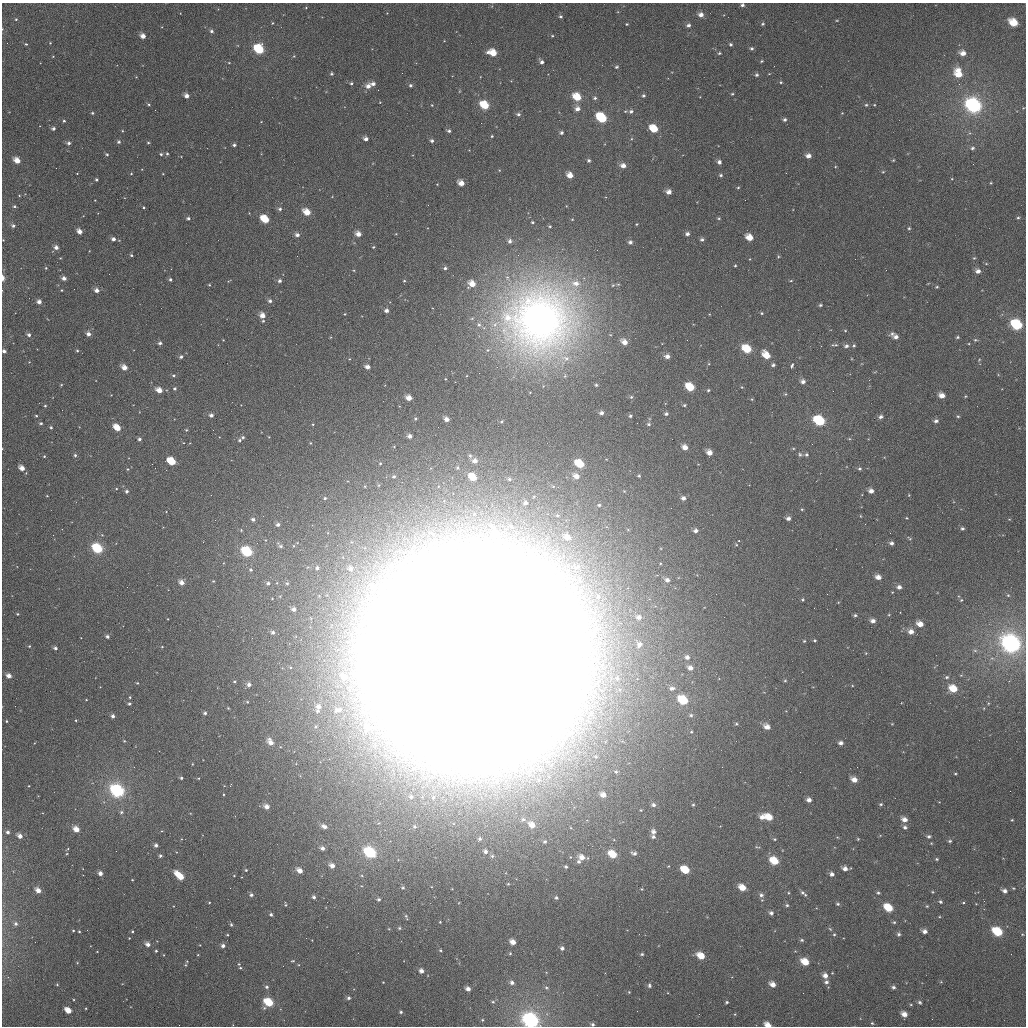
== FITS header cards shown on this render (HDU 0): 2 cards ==
NAXIS1  =                 1024
NAXIS2  =                 1024

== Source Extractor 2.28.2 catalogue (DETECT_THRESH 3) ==
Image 1024 x 1024 px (HDU 0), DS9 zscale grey, 1 PNG px = 1 image px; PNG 1028 x 1028 px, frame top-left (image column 1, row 1024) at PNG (2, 3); no overlay
Background 2270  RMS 57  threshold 172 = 3 sigma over >= 5 px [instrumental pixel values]
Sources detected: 487; all 487 listed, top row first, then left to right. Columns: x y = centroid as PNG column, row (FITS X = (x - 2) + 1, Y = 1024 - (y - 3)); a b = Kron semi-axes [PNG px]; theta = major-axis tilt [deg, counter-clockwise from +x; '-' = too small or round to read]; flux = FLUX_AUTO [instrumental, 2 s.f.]
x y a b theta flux
742 5 4 4 - 9.4e+03
387 13 2 2 - 2.0e+03
701 15 5 5 - 2.2e+04
560 16 5 5 - 7.6e+03
16 19 4 4 - 4.5e+03
837 20 5 3 - 3.2e+03
1013 22 7 5 -33 8.6e+04
272 23 4 3 - 3.2e+03
627 24 4 3 - 3.9e+03
762 24 5 4 - 5.9e+03
688 25 5 5 - 1.2e+04
211 31 4 4 - 8.8e+03
143 36 4 4 - 2.8e+04
552 36 4 3 - 4.0e+03
50 43 3 3 - 3.2e+03
26 44 4 3 - 3.9e+03
730 44 5 4 - 6.1e+03
752 48 5 4 - 7.4e+03
259 49 6 5 - 3.5e+05
493 53 7 5 -18 7.4e+04
719 53 4 4 - 5.5e+03
963 53 6 5 - 2.8e+04
53 56 5 3 - 2.8e+03
294 56 5 4 - 3.5e+03
761 61 4 3 - 4.3e+03
542 62 5 4 - 1.3e+04
229 63 5 3 - 3.2e+03
616 67 4 4 - 5.9e+03
958 70 9 6 -10 3.2e+04
332 74 4 4 - 6.4e+03
769 74 4 2 - 2.6e+03
757 75 5 5 - 8.1e+03
959 75 7 5 -12 5.3e+04
136 77 3 3 - 2.5e+03
781 82 4 4 - 4.4e+03
351 83 3 3 - 5.4e+03
373 84 5 4 - 1.5e+04
410 85 4 4 - 7.7e+03
368 86 7 6 - 2.8e+04
732 94 3 3 - 4.4e+03
187 96 4 4 - 2.3e+04
643 96 5 5 - 7.4e+03
577 97 6 5 - 9.7e+04
595 98 5 4 - 7.0e+03
380 102 3 2 - 2.2e+03
149 104 5 4 - 5.0e+03
432 105 4 4 - 3.3e+03
485 105 6 5 - 1.3e+05
866 105 4 4 - 5.8e+03
973 105 9 7 -35 7.6e+05
577 109 5 5 - 2.1e+04
631 111 6 5 - 1.1e+04
92 113 4 3 - 5.4e+03
842 113 3 3 - 2.5e+03
518 114 5 4 - 8.8e+03
602 118 7 5 -40 3.4e+05
785 120 4 4 - 8.9e+03
64 121 3 3 - 5.9e+03
261 122 3 2 - 2.1e+03
53 128 5 4 - 1.0e+04
654 129 6 5 - 1.0e+05
449 131 5 4 - 8.7e+03
561 133 4 4 - 8.9e+03
492 136 3 3 - 3.9e+03
366 139 4 4 - 1.7e+04
432 141 4 4 - 9.1e+03
119 142 4 4 - 8.3e+03
69 143 4 4 - 1.1e+04
148 143 4 3 - 4.4e+03
234 145 4 3 - 8.5e+03
972 148 5 4 - 7.8e+03
107 154 5 4 - 5.6e+03
161 154 4 3 - 6.1e+03
167 154 5 4 - 5.6e+03
808 156 6 4 -5 2.2e+04
893 160 4 3 - 3.8e+03
17 161 5 4 - 5.1e+04
589 161 4 4 - 7.9e+03
719 162 5 5 - 1.3e+04
623 166 6 5 - 2.5e+04
499 170 4 3 - 3.1e+03
883 172 4 4 - 3.8e+03
77 173 3 2 - 2.0e+03
131 173 4 3 - 3.6e+03
163 174 3 2 - 2.5e+03
570 175 5 5 - 3.9e+04
721 175 5 4 - 6.6e+03
96 180 3 3 - 6.0e+03
461 183 5 4 - 3.5e+04
991 183 3 2 - 3.2e+03
738 187 4 4 - 4.1e+03
669 192 5 4 - 2.2e+04
19 195 4 3 - 2.8e+03
428 205 3 2 - 3.3e+03
14 206 5 4 - 5.2e+03
144 207 4 3 - 4.3e+03
280 209 5 4 - 9.1e+03
307 212 6 5 - 6.2e+04
188 218 4 4 - 9.0e+03
719 218 5 4 - 4.3e+03
1018 218 4 3 - 4.4e+03
265 219 6 5 - 1.2e+05
572 219 4 4 - 4.0e+03
532 222 4 4 - 4.9e+03
637 224 3 2 - 3.1e+03
13 226 5 4 - 1.0e+04
550 226 4 3 - 5.3e+03
909 228 4 4 - 5.1e+03
79 231 5 4 - 2.8e+04
358 234 5 4 - 2.9e+04
396 234 4 3 - 2.8e+03
687 234 4 4 - 1.3e+04
297 235 5 4 - 1.6e+04
749 237 6 5 - 5.7e+04
113 239 4 4 - 1.5e+04
3 240 2 2 - 2.4e+03
702 240 5 4 - 8.7e+03
510 241 6 5 - 1.3e+04
630 242 5 4 - 1.2e+04
56 247 4 4 - 2.0e+04
373 247 3 3 - 3.8e+03
131 255 4 3 - 5.1e+03
778 257 5 4 - 4.8e+03
60 258 3 3 - 2.4e+03
974 258 5 4 - 4.0e+03
735 266 3 3 - 4.2e+03
46 268 4 4 - 4.2e+03
445 268 4 4 - 8.1e+03
354 270 4 3 - 3.5e+03
978 271 6 5 - 1.8e+04
3 278 5 3 - 2.4e+04
64 278 4 4 - 1.7e+04
170 279 4 3 - 7.7e+03
280 281 4 4 - 1.0e+04
404 281 4 3 - 3.7e+03
791 281 5 3 - 3.8e+03
575 283 13 9 -8 5.2e+04
472 284 7 6 - 4.9e+04
209 285 3 2 - 3.5e+03
613 285 5 5 - 7.4e+03
937 287 5 4 - 4.2e+03
61 290 3 3 - 3.0e+03
97 290 5 4 - 2.0e+04
270 301 5 4 - 1.1e+04
39 302 4 4 - 2.0e+04
820 305 5 4 - 6.3e+03
386 311 4 4 - 1.5e+04
762 313 4 4 - 4.8e+03
345 314 4 3 - 2.9e+03
262 315 5 5 - 3.4e+04
540 320 37 35 0 4.3e+06
263 321 3 3 - 4.9e+03
479 325 7 5 -73 1.0e+04
1017 325 7 6 - 2.7e+05
845 331 4 4 - 3.9e+03
88 334 4 4 - 2.0e+04
892 334 8 6 32 1.2e+04
29 335 4 4 - 1.1e+04
896 337 5 4 - 1.7e+04
957 337 4 3 - 5.7e+03
223 340 3 2 - 2.6e+03
687 340 3 2 - 3.2e+03
975 340 5 4 - 5.0e+03
624 342 6 4 -38 3.3e+04
160 343 4 4 - 9.9e+03
834 345 10 4 -3 7.9e+03
846 346 6 5 - 1.1e+04
854 346 5 4 - 5.6e+03
747 349 7 5 -30 1.1e+05
4 351 4 3 - 1.3e+04
77 351 4 3 - 4.7e+03
766 355 7 5 -47 7.5e+04
667 356 6 5 - 2.1e+04
181 357 4 4 - 1.0e+04
565 358 17 8 -15 4.6e+04
979 360 4 3 - 3.4e+03
29 362 3 3 - 2.5e+03
773 365 4 3 - 7.8e+03
792 366 7 3 69 6.6e+03
124 367 5 4 - 3.6e+04
367 367 5 4 - 2.0e+04
174 375 5 4 - 6.3e+03
803 381 5 5 - 1.6e+04
61 385 3 2 - 3.5e+03
596 385 3 3 - 4.9e+03
690 387 7 5 -37 1.2e+05
742 387 4 4 - 3.1e+03
175 389 4 4 - 6.4e+03
159 390 5 4 - 4.1e+04
708 390 4 4 - 4.8e+03
785 394 4 4 - 4.2e+03
942 395 5 5 - 3.0e+04
965 396 4 3 - 3.7e+03
631 397 5 5 - 5.9e+03
409 398 5 4 - 3.3e+04
752 399 5 3 - 3.3e+03
684 405 4 3 - 5.8e+03
45 406 3 3 - 4.2e+03
601 413 4 4 - 1.3e+04
666 414 4 4 - 9.1e+03
211 415 4 4 - 1.3e+04
36 416 3 3 - 4.1e+03
630 416 4 3 - 6.7e+03
958 416 4 3 - 4.7e+03
881 417 6 4 16 1.2e+04
415 419 4 3 - 4.2e+03
446 419 4 4 - 2.0e+04
502 421 5 5 - 6.2e+03
819 421 7 6 - 3.8e+05
936 421 5 4 - 1.1e+04
41 423 4 4 - 6.0e+03
649 424 5 4 - 7.1e+03
51 427 4 4 - 5.8e+03
117 428 6 4 -38 7.7e+04
186 430 4 4 - 4.0e+03
410 436 4 4 - 1.5e+04
243 437 4 4 - 6.6e+03
139 439 4 4 - 9.4e+03
239 440 6 4 15 7.5e+03
685 447 5 5 - 2.9e+04
709 452 5 4 - 3.2e+04
75 455 4 4 - 7.4e+03
470 455 7 4 -63 8.3e+03
800 455 6 5 - 7.3e+03
806 455 5 5 - 7.3e+03
44 456 4 3 - 4.3e+03
172 461 6 5 - 1.6e+05
475 461 6 5 - 2.2e+04
380 463 3 3 - 3.4e+03
580 464 7 5 -34 1.5e+05
22 468 5 4 - 3.4e+04
128 469 5 3 - 3.5e+03
859 469 5 5 - 6.3e+03
26 473 4 3 - 3.1e+03
576 476 6 5 - 3.0e+04
639 476 4 4 - 5.4e+03
394 477 4 4 - 6.8e+03
473 477 6 5 - 9.3e+04
509 479 6 5 - 8.7e+03
127 491 4 4 - 9.7e+03
871 491 5 4 - 2.0e+04
909 495 4 4 - 3.1e+03
47 496 3 2 - 2.9e+03
325 498 4 4 - 6.3e+03
683 498 5 5 - 1.5e+04
525 503 6 5 - 1.3e+04
599 505 6 4 0 8.1e+03
802 509 4 3 - 3.8e+03
860 516 4 3 - 2.9e+03
788 518 5 4 - 1.4e+04
906 518 3 2 - 3.3e+03
253 519 5 4 - 1.1e+04
1009 519 5 3 - 3.3e+03
278 525 4 4 - 1.2e+04
510 527 22 9 17 7.0e+04
962 529 5 5 - 7.4e+03
696 531 4 4 - 1.3e+04
567 537 7 6 - 3.6e+04
257 543 2 2 - 1.7e+03
891 543 5 4 - 1.2e+04
280 546 10 5 -46 1.0e+04
97 548 6 5 - 2.6e+05
247 552 7 5 -35 4.0e+05
576 567 17 17 - 9.8e+04
317 568 4 4 - 9.7e+03
350 568 10 9 - 2.9e+04
251 570 5 4 - 7.3e+03
878 577 5 5 - 2.6e+04
667 580 5 4 - 1.4e+04
182 582 5 4 - 2.7e+04
268 583 5 4 - 9.9e+03
287 583 4 4 - 5.8e+03
899 587 5 4 - 1.5e+04
1008 595 3 3 - 3.3e+03
803 600 4 4 - 4.7e+03
961 600 4 3 - 3.4e+03
294 609 4 3 - 1.3e+04
17 614 3 3 - 4.3e+03
855 615 4 4 - 6.6e+03
639 617 4 3 - 1.2e+04
873 621 5 4 - 1.9e+04
920 624 6 5 - 3.7e+04
911 632 6 6 - 2.5e+04
273 633 4 4 - 1.1e+04
107 637 4 4 - 1.1e+04
815 640 4 3 - 4.3e+03
804 641 4 4 - 4.1e+03
1011 643 10 8 -35 1.2e+06
639 644 7 5 51 1.4e+04
29 646 4 3 - 3.4e+03
162 647 3 3 - 3.3e+03
55 648 4 4 - 1.0e+04
975 650 6 4 -2 5.6e+03
866 653 4 3 - 2.9e+03
474 656 127 120 82 8.5e+07
687 657 5 5 - 1.4e+04
690 668 5 4 - 1.9e+04
356 674 16 10 12 5.5e+04
9 676 4 4 - 2.7e+04
344 677 9 7 -31 4.2e+04
947 677 5 4 - 6.5e+03
617 678 8 6 -84 1.4e+04
234 681 4 4 - 4.5e+03
785 681 4 4 - 4.6e+03
137 683 3 3 - 3.8e+03
249 684 5 5 - 1.5e+04
672 688 7 5 8 1.3e+04
953 689 7 6 - 7.6e+04
130 697 4 3 - 3.9e+03
86 700 3 2 - 2.6e+03
683 700 7 5 -33 2.0e+05
247 702 3 3 - 4.2e+03
129 704 3 3 - 7.6e+03
319 706 7 7 - 2.5e+04
228 708 4 2 - 3.7e+03
338 710 14 8 14 3.4e+04
318 711 6 5 - 9.3e+03
205 713 4 3 - 9.3e+03
691 715 5 4 - 6.7e+03
113 716 4 4 - 1.2e+04
76 720 3 3 - 2.9e+03
7 721 3 3 - 4.0e+03
736 724 4 4 - 5.5e+03
767 727 6 5 - 3.1e+04
368 728 19 15 19 1.2e+05
691 732 4 4 - 3.9e+03
270 742 7 4 -57 3.1e+04
841 743 5 4 - 1.4e+04
616 772 5 4 - 6.7e+03
955 774 4 3 - 3.4e+03
181 778 3 3 - 6.4e+03
539 780 11 10 - 4.1e+04
854 780 6 4 -29 3.2e+04
29 786 3 3 - 2.5e+03
117 791 8 6 -38 5.6e+05
1010 791 2 2 - 4.7e+03
224 794 3 2 - 3.4e+03
603 795 7 5 -32 3.1e+04
411 797 6 5 - 1.0e+04
809 800 5 4 - 2.0e+04
881 804 5 4 - 5.7e+03
653 805 6 5 - 1.3e+04
693 805 4 3 - 4.8e+03
267 807 5 4 - 2.6e+04
641 810 4 4 - 4.5e+03
121 812 5 4 - 7.3e+03
762 817 6 6 - 2.6e+04
769 817 6 5 - 7.0e+04
523 819 6 6 - 9.6e+03
904 820 7 5 -24 2.5e+04
1012 820 3 2 - 3.5e+03
532 825 6 4 -30 3.5e+04
324 826 9 6 -24 2.3e+04
414 827 5 4 - 5.5e+03
905 827 5 5 - 1.0e+04
76 829 5 4 - 4.3e+04
8 832 4 4 - 1.1e+04
653 832 6 6 - 1.8e+04
20 836 5 4 - 2.6e+04
929 836 5 4 - 8.6e+03
653 837 5 5 - 1.0e+04
837 837 5 3 - 3.3e+03
480 839 6 5 - 1.0e+04
775 839 5 4 - 5.2e+03
858 839 4 3 - 3.8e+03
545 841 3 3 - 5.7e+03
950 841 4 3 - 6.4e+03
931 843 4 3 - 3.1e+03
156 845 4 3 - 1.1e+04
757 847 8 3 -11 5.3e+03
322 848 5 5 - 1.6e+04
485 851 6 5 - 1.2e+04
370 852 7 5 -36 4.6e+05
634 853 7 5 -21 1.3e+04
613 854 6 5 - 1.0e+05
160 856 4 4 - 8.8e+03
492 856 5 5 - 7.2e+03
582 857 6 5 - 3.3e+04
936 859 4 4 - 5.0e+03
774 861 6 5 - 1.1e+05
579 862 5 4 - 7.8e+03
332 866 5 4 - 2.6e+04
668 866 4 3 - 3.2e+03
566 867 3 3 - 6.2e+03
845 868 5 5 - 2.1e+04
246 870 3 3 - 4.8e+03
685 870 6 5 - 1.4e+05
300 871 6 4 -40 3.5e+04
100 873 4 4 - 2.1e+04
177 874 6 4 -33 5.4e+04
832 874 5 4 - 1.5e+04
234 876 3 2 - 2.5e+03
362 876 5 3 - 3.5e+03
181 877 5 4 - 5.7e+04
132 880 3 2 - 2.8e+03
508 884 3 3 - 4.2e+03
230 888 2 2 - 4.7e+03
403 888 4 4 - 6.6e+03
742 888 6 5 - 6.2e+04
1013 888 4 3 - 3.5e+03
642 889 3 3 - 3.2e+03
38 890 5 4 - 3.1e+04
1004 891 6 4 -19 1.5e+04
802 892 6 5 - 8.5e+03
932 892 4 4 - 3.8e+03
788 893 4 3 - 3.4e+03
878 893 4 4 - 6.2e+03
251 895 5 5 - 1.1e+04
761 895 7 6 - 1.4e+04
805 895 5 4 - 4.5e+03
314 897 4 4 - 1.0e+04
556 898 5 4 - 7.3e+03
379 899 4 4 - 8.2e+03
209 902 4 3 - 3.3e+03
940 902 4 4 - 7.0e+03
963 903 4 3 - 3.8e+03
838 904 5 4 - 6.4e+03
286 905 6 3 -77 4.3e+03
787 905 5 4 - 6.7e+03
927 906 4 4 - 4.1e+03
888 908 7 5 -35 1.1e+05
771 913 5 4 - 1.2e+04
271 915 4 4 - 8.0e+03
406 917 7 4 -76 6.1e+03
440 922 3 3 - 3.2e+03
894 922 4 4 - 5.7e+03
16 924 5 4 - 1.0e+04
231 925 4 3 - 6.3e+03
399 928 4 4 - 6.1e+03
830 929 6 4 -45 4.7e+03
73 930 4 2 - 3.1e+03
79 931 3 2 - 3.3e+03
132 931 3 3 - 3.9e+03
925 931 5 4 - 1.8e+04
997 932 7 5 -33 1.8e+05
834 934 4 4 - 4.6e+03
899 934 5 5 - 8.2e+03
1022 934 4 3 - 3.7e+03
227 935 3 3 - 3.4e+03
129 938 2 2 - 2.7e+03
802 940 5 4 - 6.6e+03
513 942 5 4 - 3.5e+04
148 944 5 4 - 2.1e+04
200 945 3 2 - 2.3e+03
223 946 4 4 - 1.5e+04
562 948 4 4 - 1.2e+04
440 950 4 3 - 4.6e+03
156 951 3 3 - 4.7e+03
510 953 4 4 - 4.7e+03
642 954 4 3 - 5.8e+03
198 955 3 2 - 3.2e+03
701 956 6 5 - 7.2e+04
293 961 5 3 - 3.7e+03
805 962 6 5 - 7.6e+04
77 963 4 3 - 2.8e+03
239 964 4 4 - 3.5e+03
185 965 5 4 - 5.3e+03
240 968 4 3 - 4.0e+03
421 971 4 4 - 2.1e+04
832 973 3 2 - 2.8e+03
825 975 6 5 - 2.4e+04
826 982 5 4 - 1.2e+04
941 982 5 3 - 3.7e+03
512 983 5 5 - 1.5e+04
57 984 4 3 - 3.5e+03
773 984 5 4 - 3.2e+04
649 985 6 5 - 9.5e+03
267 987 5 5 - 8.9e+03
893 987 5 4 - 9.9e+03
546 988 6 5 - 7.0e+03
468 989 4 4 - 2.0e+04
629 992 4 4 - 3.9e+03
349 998 4 4 - 9.5e+03
269 1002 6 5 - 2.1e+05
493 1002 5 4 - 5.5e+03
727 1002 3 3 - 5.9e+03
920 1002 5 4 - 7.8e+03
911 1005 5 3 - 4.2e+03
68 1010 5 4 - 6.7e+04
401 1012 4 4 - 7.5e+03
735 1014 4 3 - 3.4e+03
904 1014 5 4 - 3.1e+04
482 1020 4 3 - 4.0e+03
530 1020 9 7 -32 9.4e+05
872 1023 4 4 - 5.0e+03
593 1024 5 4 - 9.7e+03
768 1025 6 4 -27 4.0e+04
At the frame edge (FLAGS 8, measured only in part): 7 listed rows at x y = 742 5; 3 240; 3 278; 4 351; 530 1020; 593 1024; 768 1025

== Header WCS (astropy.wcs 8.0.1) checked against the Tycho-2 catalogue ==
Header WCS as astropy/WCSLIB reads it (applying the file's SIP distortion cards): RA---TAN-SIP/DEC--TAN-SIP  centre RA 02:06:48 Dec +23:07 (31.70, +23.12 deg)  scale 8.66 arcsec/px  FOV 147.8' x 147.9'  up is +179 deg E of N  parity flipped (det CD > 0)
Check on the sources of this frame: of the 60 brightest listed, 52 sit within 13.0 arcsec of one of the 180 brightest Tycho-2 stars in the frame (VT <= 12.14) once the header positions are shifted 4.35 arcsec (3.64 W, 2.39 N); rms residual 4.63 arcsec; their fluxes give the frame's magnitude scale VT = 22.29 - 2.5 log10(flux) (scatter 0.23 mag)
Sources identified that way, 189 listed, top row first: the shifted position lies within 13.0 arcsec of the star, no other Tycho-2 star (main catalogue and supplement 1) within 26.0 arcsec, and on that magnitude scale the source's flux lands within +1.5 / -3 mag of the star's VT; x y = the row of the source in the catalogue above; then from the Tycho-2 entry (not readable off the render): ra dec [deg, ICRS J2000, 3 dp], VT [Tycho-2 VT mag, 2 dp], TYC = Tycho-2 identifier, HIP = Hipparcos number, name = IAU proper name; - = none
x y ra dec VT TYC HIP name
701 15 31.245 +21.903 11.29 1213-441-1 - -
1013 22 30.433 +21.902 9.55 1213-173-1 - -
688 25 31.276 +21.929 11.95 1213-76-1 - -
211 31 32.513 +21.967 12.01 1220-531-1 - -
143 36 32.690 +21.982 10.91 1220-334-1 - -
259 49 32.388 +22.010 9.04 1220-335-1 10065 -
493 53 31.780 +22.007 10.29 1213-555-1 - -
958 70 30.574 +22.018 11.44 1213-86-1 - -
959 75 30.572 +22.030 10.71 1213-293-1 - -
373 84 32.091 +22.087 12.04 1220-893-1 - -
368 86 32.103 +22.093 11.10 1220-12-1 - -
187 96 32.574 +22.124 11.58 1220-362-1 - -
577 97 31.560 +22.109 9.72 1213-606-1 - -
485 105 31.800 +22.133 9.28 1213-746-1 - -
973 105 30.530 +22.104 7.27 1213-1621-1 9492 -
577 109 31.559 +22.137 11.50 1213-636-1 - -
631 111 31.420 +22.139 12.16 1213-479-1 - -
518 114 31.712 +22.153 11.96 1213-714-1 - -
602 118 31.494 +22.158 9.32 1213-700-1 9796 -
64 121 32.892 +22.189 12.05 1220-682-1 - -
53 128 32.919 +22.207 11.90 1220-130-1 - -
654 129 31.359 +22.182 9.82 1213-483-1 - -
449 131 31.892 +22.196 12.25 1213-697-1 - -
366 139 32.107 +22.220 11.96 1220-436-1 - -
432 141 31.935 +22.221 12.05 1213-705-1 - -
234 145 32.449 +22.240 12.06 1220-117-1 - -
167 154 32.624 +22.263 11.95 1220-278-1 - -
808 156 30.956 +22.235 11.09 1213-322-1 - -
17 161 33.011 +22.286 10.56 1220-414-1 - -
719 162 31.187 +22.257 12.33 1213-186-1 - -
623 166 31.437 +22.271 11.07 1213-206-1 - -
570 175 31.575 +22.297 10.82 1213-608-1 - -
461 183 31.856 +22.322 11.14 1213-556-1 - -
669 192 31.317 +22.331 11.98 1213-455-1 - -
307 212 32.256 +22.399 9.89 1220-69-1 10019 -
265 219 32.364 +22.418 9.73 1220-492-1 - -
79 231 32.847 +22.454 11.40 1220-93-1 - -
358 234 32.122 +22.450 11.23 1220-91-1 - -
687 234 31.266 +22.431 11.89 1213-471-1 - -
749 237 31.103 +22.436 10.51 1213-47-1 - -
510 241 31.728 +22.459 12.20 1213-712-1 - -
56 247 32.907 +22.494 11.56 1220-21-1 - -
978 271 30.507 +22.501 11.44 1757-1676-1 - -
64 278 32.887 +22.568 11.41 1758-1090-1 - -
472 284 31.822 +22.563 10.74 1758-1756-1 - -
97 290 32.801 +22.596 11.42 1758-1106-1 - -
39 302 32.950 +22.625 11.54 1758-726-1 - -
386 311 32.045 +22.632 11.42 1758-1134-1 - -
262 315 32.368 +22.650 10.80 1758-976-1 - -
540 320 31.641 +22.648 5.04 1758-2417-1 9836 -
1017 325 30.400 +22.628 8.51 1757-889-1 9454 -
88 334 32.821 +22.701 10.97 1758-802-1 - -
892 334 30.726 +22.657 12.72 1758-541-1 - -
29 335 32.975 +22.705 11.81 1758-1608-1 - -
896 337 30.716 +22.665 11.54 1758-453-1 - -
624 342 31.422 +22.695 10.79 1758-550-1 - -
160 343 32.634 +22.720 12.56 1758-1210-1 - -
846 346 30.844 +22.690 12.07 1758-106-1 - -
747 349 31.102 +22.704 9.25 1758-230-1 - -
4 351 33.040 +22.745 11.67 1758-1754-1 - -
766 355 31.050 +22.719 10.44 1758-483-1 - -
667 356 31.309 +22.727 11.44 1758-487-1 - -
181 357 32.578 +22.752 11.67 1758-1236-1 - -
124 367 32.725 +22.780 10.70 1758-1310-1 - -
367 367 32.091 +22.768 11.28 1758-1074-1 - -
803 381 30.954 +22.779 11.42 1758-72-1 - -
690 387 31.245 +22.802 9.58 1758-486-1 9714 -
175 389 32.594 +22.829 12.49 1758-942-1 - -
159 390 32.633 +22.834 10.89 1758-746-1 - -
942 395 30.591 +22.803 10.95 1757-1215-1 - -
409 398 31.981 +22.841 10.95 1758-950-1 - -
684 405 31.262 +22.843 12.57 1758-268-1 - -
601 413 31.478 +22.866 11.78 1758-876-1 - -
211 415 32.497 +22.892 11.58 1758-1346-1 - -
881 417 30.749 +22.858 11.78 1758-545-1 - -
819 421 30.907 +22.873 8.87 1758-491-1 9619 -
936 421 30.605 +22.864 11.90 1757-1700-1 - -
51 427 32.915 +22.927 12.07 1758-1030-1 - -
117 428 32.741 +22.926 10.16 1758-1306-1 - -
685 447 31.258 +22.945 11.19 1758-76-1 - -
709 452 31.193 +22.956 11.05 1758-47-1 - -
172 461 32.597 +23.005 10.48 1758-654-1 - -
475 461 31.806 +22.989 11.35 1758-1194-1 - -
380 463 32.053 +23.000 12.56 1758-1500-1 - -
580 464 31.531 +22.991 9.68 1758-1580-1 - -
22 468 32.989 +23.026 11.14 1758-1652-1 - -
576 476 31.539 +23.021 10.91 1758-1472-1 - -
639 476 31.376 +23.015 12.47 1758-141-1 - -
473 477 31.810 +23.029 9.95 1758-1348-1 - -
127 491 32.714 +23.078 12.43 1758-870-1 - -
871 491 30.768 +23.037 11.64 1758-593-1 - -
683 498 31.258 +23.067 11.89 1758-144-1 - -
788 518 30.983 +23.109 12.12 1758-553-1 - -
278 525 32.318 +23.152 11.52 1758-1086-1 - -
696 531 31.224 +23.144 12.39 1758-426-1 - -
567 537 31.559 +23.168 11.01 1758-1120-1 - -
97 548 32.789 +23.217 8.38 1758-1318-1 10201 -
247 552 32.396 +23.219 8.44 1758-1290-1 10070 -
878 577 30.743 +23.245 10.95 1758-436-1 - -
667 580 31.295 +23.265 11.51 1758-616-1 - -
182 582 32.567 +23.296 11.09 1758-2396-1 - -
287 583 32.291 +23.293 12.88 1758-2398-1 - -
899 587 30.688 +23.266 11.53 1757-645-1 - -
855 615 30.801 +23.338 12.05 1758-62-1 - -
639 617 31.367 +23.356 11.44 1758-98-1 - -
873 621 30.754 +23.350 11.36 1758-248-1 - -
920 624 30.630 +23.354 10.70 1757-1547-1 - -
911 632 30.654 +23.373 11.19 1757-414-1 - -
273 633 32.326 +23.412 11.94 1758-2199-1 - -
107 637 32.760 +23.428 12.12 1758-2071-1 - -
1011 643 30.389 +23.395 6.63 1757-1966-1 9452 -
55 648 32.895 +23.458 12.16 1758-2297-1 - -
687 657 31.238 +23.450 11.66 1758-329-1 - -
690 668 31.229 +23.475 11.69 1758-59-1 - -
9 676 33.016 +23.526 10.91 1758-2086-1 - -
344 677 32.136 +23.516 11.31 1758-2110-1 - -
249 684 32.386 +23.538 11.79 1758-1827-1 - -
953 689 30.537 +23.508 9.81 1757-159-1 - -
683 700 31.245 +23.554 9.13 1758-79-1 - -
319 706 32.202 +23.588 11.80 1758-2276-1 - -
205 713 32.500 +23.608 11.69 1758-2043-1 - -
113 716 32.742 +23.619 11.61 1758-2213-1 - -
736 724 31.105 +23.606 11.91 1758-446-1 - -
767 727 31.023 +23.612 11.33 1758-403-1 - -
270 742 32.326 +23.677 11.06 1758-1919-1 - -
841 743 30.829 +23.645 11.76 1758-556-1 - -
854 780 30.790 +23.733 10.95 1758-279-1 - -
117 791 32.727 +23.799 7.36 1758-1583-1 10181 -
411 797 31.955 +23.800 12.14 1758-2282-1 - -
809 800 30.909 +23.784 12.14 1758-283-1 - -
653 805 31.317 +23.807 12.32 1758-29-1 - -
267 807 32.334 +23.831 10.92 1758-2308-1 - -
762 817 31.030 +23.829 11.39 1758-205-1 - -
769 817 31.012 +23.829 10.08 1758-71-1 - -
904 820 30.656 +23.826 11.61 1757-995-1 - -
532 825 31.634 +23.862 10.72 1758-1983-1 - -
76 829 32.833 +23.893 10.24 1758-1445-1 - -
8 832 33.014 +23.902 11.61 1758-2380-1 - -
653 832 31.315 +23.871 11.64 1758-388-1 - -
653 837 31.315 +23.883 12.02 1758-236-1 - -
156 845 32.623 +23.928 11.81 1758-1417-1 - -
322 848 32.185 +23.929 12.15 1758-1491-1 - -
370 852 32.059 +23.937 8.09 1758-1860-1 - -
613 854 31.420 +23.929 9.55 1758-295-1 - -
160 856 32.611 +23.953 12.40 1758-883-1 - -
582 857 31.502 +23.937 11.13 1758-1365-1 - -
936 859 30.569 +23.918 12.07 1757-426-1 - -
774 861 30.994 +23.935 9.45 1758-529-1 - -
579 862 31.510 +23.947 11.85 1758-2014-1 - -
332 866 32.159 +23.970 11.13 1758-1998-1 - -
845 868 30.809 +23.948 11.27 1758-183-1 - -
685 870 31.228 +23.962 9.81 1758-602-1 - -
300 871 32.243 +23.984 11.04 1758-2266-1 - -
100 873 32.769 +23.998 11.66 1758-2113-1 - -
177 874 32.566 +23.995 10.83 1758-2234-1 - -
832 874 30.843 +23.962 11.84 1758-255-1 - -
181 877 32.556 +24.004 9.98 1758-1900-1 - -
403 888 31.972 +24.019 12.48 1758-1631-1 - -
742 888 31.077 +24.001 10.25 1758-116-1 - -
38 890 32.931 +24.041 11.23 1758-1391-1 - -
1004 891 30.387 +23.989 11.47 1757-252-1 - -
251 895 32.370 +24.044 11.66 1758-2004-1 - -
379 899 32.035 +24.049 12.11 1758-865-1 - -
940 902 30.556 +24.020 12.12 1757-805-1 - -
838 904 30.825 +24.033 11.90 1758-421-1 - -
888 908 30.690 +24.039 9.43 1757-969-1 - -
771 913 31.000 +24.059 12.40 1758-24-1 - -
399 928 31.979 +24.117 12.53 1758-1011-1 - -
925 931 30.594 +24.093 11.26 1757-100-1 - -
513 942 31.678 +24.145 10.65 1758-2094-1 - -
148 944 32.640 +24.167 10.73 1758-1973-1 - -
223 946 32.442 +24.168 11.67 1758-1669-1 - -
701 956 31.180 +24.168 10.02 1758-5-1 - -
805 962 30.906 +24.175 9.92 1758-439-1 - -
185 965 32.541 +24.215 12.92 1758-1259-1 - -
421 971 31.918 +24.219 10.94 1758-1293-1 - -
825 975 30.853 +24.206 11.72 1758-481-1 - -
826 982 30.850 +24.222 12.09 1758-582-1 - -
512 983 31.679 +24.242 12.07 1758-1341-1 - -
773 984 30.990 +24.231 11.33 1758-614-1 - -
267 987 32.326 +24.264 11.99 1758-2030-1 - -
893 987 30.672 +24.229 12.02 1757-247-1 - -
468 989 31.794 +24.259 11.59 1758-2078-1 - -
269 1002 32.318 +24.302 9.01 1758-1305-1 10042 -
68 1010 32.847 +24.329 10.32 1758-2087-1 - -
904 1014 30.640 +24.294 11.06 1757-1934-1 - -
530 1020 31.626 +24.334 6.96 1758-1907-1 9829 -
593 1024 31.463 +24.338 12.42 1758-138-1 - -
768 1025 31.000 +24.330 10.94 1758-520-1 - -